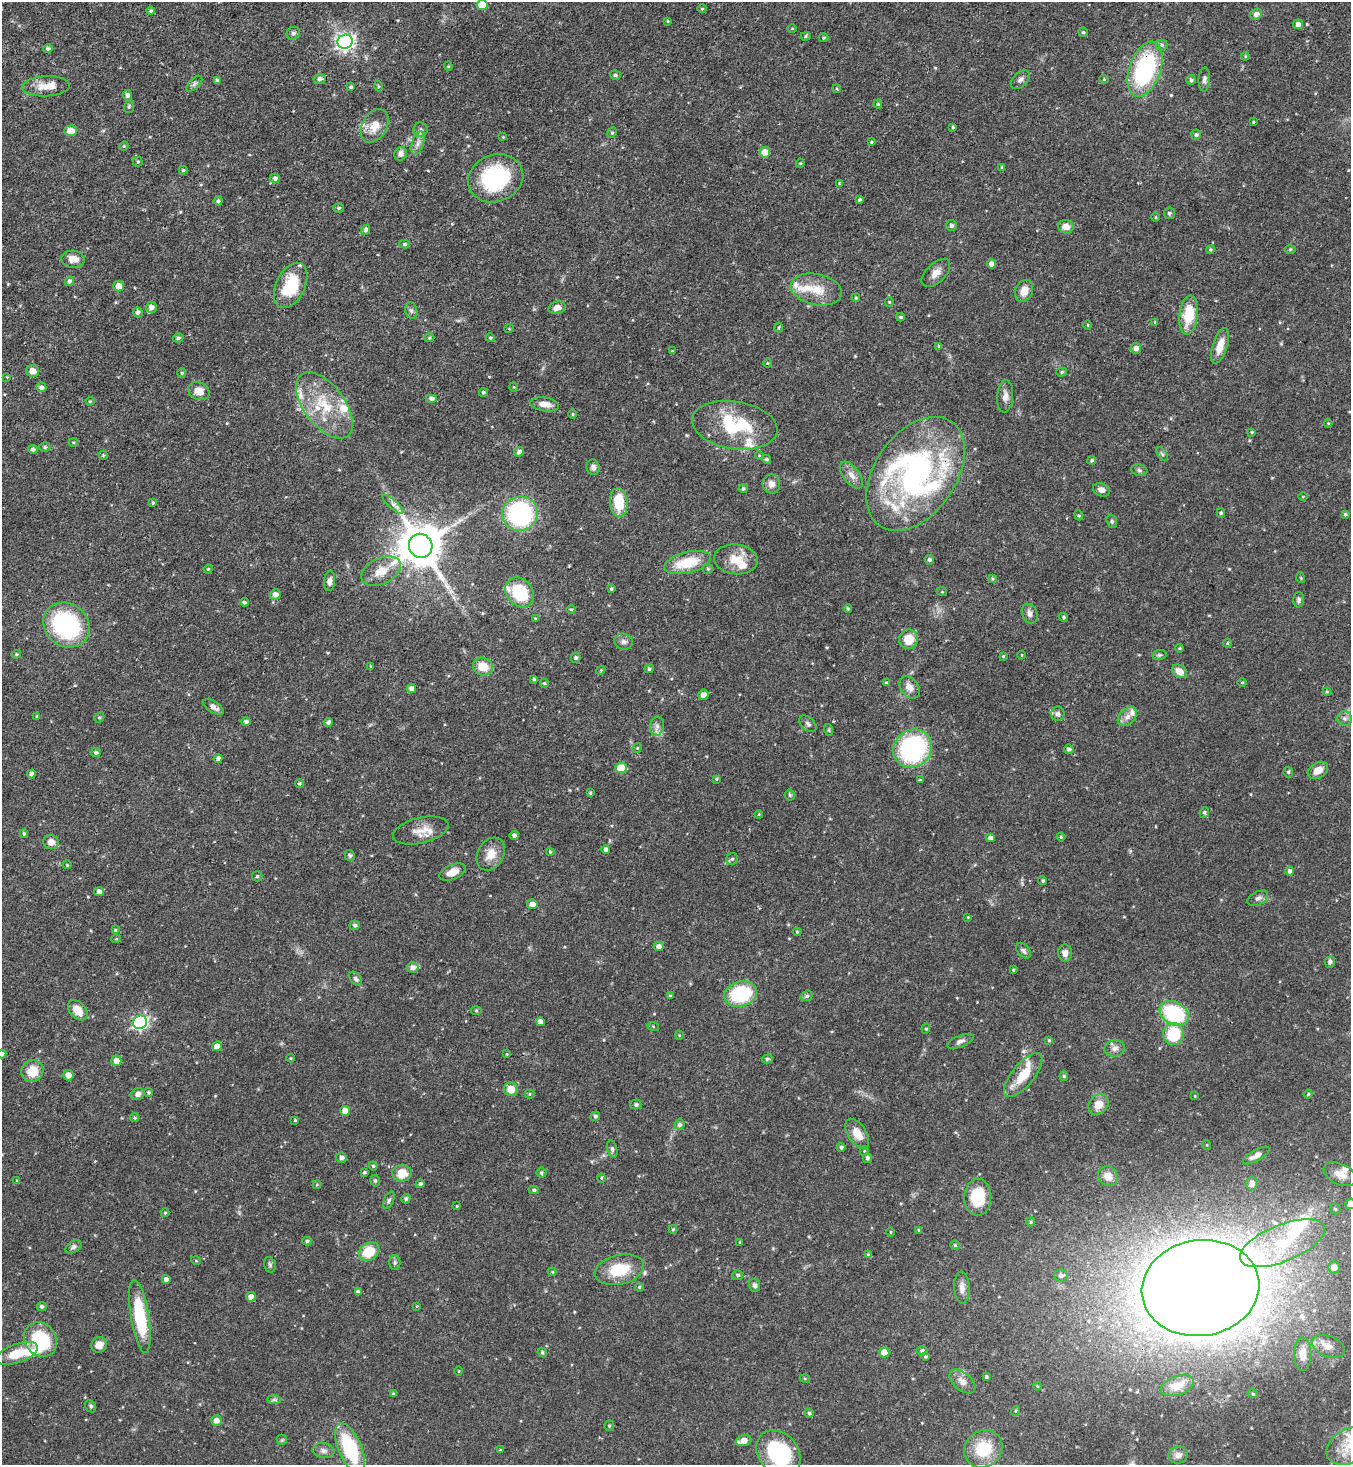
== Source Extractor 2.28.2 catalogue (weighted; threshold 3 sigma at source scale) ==
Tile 11 of 4 x 4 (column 3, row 3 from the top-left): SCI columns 2995-4343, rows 1466-2928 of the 5850 x 5857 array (HDU 1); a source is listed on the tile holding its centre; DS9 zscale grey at full resolution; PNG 1353 x 1467 px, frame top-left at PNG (2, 2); each listed source drawn as its Kron ellipse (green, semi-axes under 4 px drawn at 4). Shown black and unused: <1% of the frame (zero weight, under 3 of 4 exposures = <1% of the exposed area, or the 3 px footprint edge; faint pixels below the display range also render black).
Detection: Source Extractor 2.28.2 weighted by HDU 2 'WHT'; one run over the whole footprint, this tile lists its part. Background 0.0622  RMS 0.0035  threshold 0.0157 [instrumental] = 3 sigma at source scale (4.5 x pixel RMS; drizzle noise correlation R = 1.50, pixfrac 1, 0.05/0.05 arcsec/px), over >= 5 px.
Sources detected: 388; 1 inside a brighter object's white glare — neither listed nor drawn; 25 inside a brighter listed object's ellipse — not listed separately; the other 362 listed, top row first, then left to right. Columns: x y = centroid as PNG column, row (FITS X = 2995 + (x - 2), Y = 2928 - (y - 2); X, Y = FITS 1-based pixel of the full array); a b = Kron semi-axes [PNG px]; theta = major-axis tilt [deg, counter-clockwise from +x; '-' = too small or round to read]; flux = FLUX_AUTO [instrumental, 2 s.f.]
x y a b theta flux
482 5 5 5 - 7
702 9 4 4 - 0.38
151 11 4 4 - 0.57
1256 14 6 5 - 1.5
668 21 4 3 - 0.33
1298 24 5 5 - 1.6
792 28 5 3 - 0.33
1083 32 4 4 - 0.5
293 33 7 6 - 0.73
806 36 5 4 - 0.49
824 38 5 3 - 0.44
345 42 8 7 - 120
1162 45 6 5 - 0.76
48 49 4 4 - 0.84
1245 56 4 3 - 0.31
448 66 4 4 - 0.36
1145 69 28 15 71 44
615 75 5 4 - 0.71
319 79 6 5 - 0.98
1104 79 4 4 - 0.38
1204 79 12 6 86 1.3
1020 80 11 7 45 1.5
1191 80 4 4 - 0.67
217 81 4 4 - 0.73
194 84 10 5 45 0.96
46 86 24 10 3 4.6
378 86 5 3 - 0.4
351 87 3 3 - 0.53
837 89 4 3 - 0.35
127 95 5 4 - 1
878 104 4 4 - 0.45
129 107 6 5 - 0.54
1253 122 3 3 - 0.36
375 126 18 12 60 4.8
953 127 3 3 - 0.53
421 130 7 7 - 0.98
70 131 6 5 - 4.3
612 133 5 4 - 0.51
1196 135 5 5 - 0.84
503 137 4 4 - 0.33
871 142 4 3 - 0.4
418 143 12 6 72 1.8
124 146 4 4 - 0.41
765 152 5 5 - 3.8
401 154 7 6 - 1.7
138 162 5 5 - 0.56
800 163 4 4 - 0.37
1002 167 4 3 - 0.4
183 170 4 4 - 0.41
275 178 5 4 - 1
496 178 28 23 21 34
839 183 3 2 - 0.33
859 200 3 3 - 0.52
218 201 4 4 - 0.71
339 208 5 4 - 0.6
1169 213 5 5 - 0.81
1156 217 5 3 - 0.36
951 225 5 5 - 0.98
1066 227 8 6 -12 2.9
366 230 5 4 - 1
404 244 5 4 - 0.55
1210 249 4 4 - 0.51
1290 249 6 4 2 0.39
73 259 12 8 -5 3.5
991 264 4 4 - 2
936 273 17 9 44 2.9
69 281 5 4 - 0.89
291 285 24 14 64 17
119 286 5 5 - 2.9
816 289 26 15 -12 7.8
1024 291 11 8 63 4
856 298 4 4 - 0.46
889 302 4 4 - 0.37
151 307 5 5 - 1.7
557 308 9 6 18 2.1
411 310 8 6 -74 0.91
138 312 5 4 - 0.97
1188 315 20 9 84 12
900 317 4 3 - 0.51
1155 322 4 3 - 0.34
1088 325 5 3 - 0.32
779 327 5 2 - 0.36
509 329 5 3 - 0.31
178 338 5 4 - 0.74
430 338 5 4 - 0.5
490 338 4 4 - 0.5
939 346 4 3 - 0.48
1220 346 18 7 73 4.9
1136 348 5 5 - 1.7
672 351 4 4 - 0.32
767 363 5 3 - 0.29
32 371 6 6 - 2.8
1062 372 5 4 - 0.59
182 373 5 4 - 0.5
7 377 4 4 - 0.28
41 387 5 5 - 1.2
514 387 5 3 - 0.29
199 391 11 8 -25 4.2
483 392 4 4 - 0.56
1005 396 16 8 86 2.2
431 399 6 4 0 1.2
90 401 4 4 - 0.39
545 404 14 7 -9 3.1
324 405 38 20 -53 17
572 414 4 3 - 0.34
1328 423 4 3 - 0.32
735 425 43 23 -9 24
1252 432 4 3 - 0.4
73 442 4 3 - 0.37
45 447 5 4 - 0.54
33 449 5 4 - 0.87
519 452 5 4 - 1.3
1162 454 8 4 -53 0.62
103 455 4 4 - 0.37
759 455 4 4 - 0.36
766 459 4 4 - 0.6
1092 460 4 4 - 0.62
593 467 8 6 -72 1.2
1139 470 8 6 -17 0.85
915 474 63 40 55 83
851 475 16 8 -53 2.5
771 484 9 8 - 2.2
743 489 5 4 - 0.62
1101 490 9 6 -20 2
1303 497 4 3 - 0.31
619 502 14 8 -85 11
153 503 4 3 - 0.57
393 504 13 3 -41 1.2
520 513 18 17 - 48
1221 513 5 4 - 0.58
1345 514 4 3 - 0.55
1079 515 5 4 - 0.48
1112 521 7 5 -71 0.64
421 546 12 11 - 1500
736 559 22 15 -6 6.8
929 560 5 4 - 0.84
688 562 23 10 14 12
208 569 4 3 - 0.36
708 569 5 5 - 0.5
381 571 21 13 26 6.2
1301 578 5 3 - 0.33
993 579 4 4 - 0.4
329 581 10 5 83 1.7
611 589 4 3 - 0.43
520 592 16 13 -50 17
942 592 5 3 - 0.31
275 595 5 5 - 1.7
1299 600 8 5 86 0.86
244 602 4 4 - 0.82
848 608 4 3 - 0.48
571 609 5 3 - 0.37
1030 614 10 7 -66 1.7
1064 617 4 4 - 0.49
536 619 4 3 - 0.46
66 625 24 21 -39 46
909 639 10 9 - 6.2
624 642 9 8 - 1.3
1227 643 4 4 - 0.39
1179 648 4 4 - 0.38
16 654 5 4 - 0.45
1022 655 4 3 - 0.27
1159 655 7 5 11 0.63
1003 656 4 4 - 0.32
576 658 5 5 - 0.77
371 666 3 3 - 0.34
483 667 10 8 -18 6.3
649 669 5 4 - 0.63
601 670 4 3 - 0.33
1179 671 8 6 -31 2.9
534 679 4 3 - 0.61
1242 682 4 3 - 0.34
544 683 4 4 - 0.43
886 683 4 4 - 0.42
910 687 12 8 -54 2.9
411 688 5 4 - 1.7
1327 692 4 4 - 0.39
703 695 5 5 - 2.2
213 707 12 5 -33 1.7
1058 714 7 6 - 1.1
37 716 3 3 - 0.46
99 717 5 4 - 0.54
1127 717 11 7 44 2.2
1345 718 7 7 - 1.2
246 722 5 4 - 0.84
328 722 4 4 - 0.8
808 724 10 6 -44 1.1
657 726 10 7 77 1.6
829 730 6 4 -72 0.45
637 748 5 4 - 0.42
913 748 20 18 37 50
1069 749 5 4 - 0.83
96 753 5 4 - 0.85
218 758 4 4 - 1
621 768 6 5 - 9.2
1318 770 11 7 31 3.3
1288 772 5 5 - 0.49
31 774 4 4 - 1.2
716 779 4 3 - 0.38
920 780 3 3 - 0.4
299 783 5 4 - 0.55
590 793 3 3 - 0.46
790 795 5 5 - 0.49
1204 812 5 4 - 0.61
759 814 4 3 - 0.32
421 830 28 13 13 5
24 834 4 3 - 0.57
514 835 4 4 - 1.1
1061 837 4 4 - 0.44
990 838 4 4 - 1.5
51 842 7 7 - 2.7
606 850 4 4 - 1.1
550 852 4 3 - 0.37
491 854 17 13 60 4.9
350 856 6 5 - 0.71
732 859 6 5 - 0.66
67 865 4 4 - 0.34
1290 871 5 4 - 0.98
452 872 14 7 24 4.1
257 876 5 5 - 0.65
1043 881 4 4 - 0.67
99 892 5 4 - 1.6
1258 898 11 6 26 1.6
532 904 5 5 - 2.3
968 917 4 3 - 0.29
355 925 5 5 - 0.77
115 930 4 4 - 0.48
797 932 4 4 - 0.42
116 939 5 3 - 0.31
659 946 5 4 - 1.4
1023 951 9 6 -50 0.97
1065 953 8 7 - 1.9
1330 962 6 5 - 0.9
413 968 6 5 - 1.8
1013 970 3 3 - 0.41
356 979 8 5 -51 0.95
741 994 16 12 17 27
670 996 4 4 - 0.53
807 996 6 5 - 0.61
78 1010 11 8 -48 4.5
476 1010 5 3 - 0.39
1174 1013 15 11 -32 28
140 1022 7 6 - 72
540 1022 4 4 - 2.1
653 1026 6 4 -20 0.39
926 1029 5 4 - 0.48
1173 1034 11 10 - 16
679 1035 4 3 - 0.27
1049 1040 4 4 - 0.36
960 1041 14 6 21 1.4
217 1046 5 4 - 3.2
1115 1048 10 8 10 1.6
2 1054 4 4 - 1.6
507 1054 3 3 - 0.29
290 1058 4 4 - 0.35
767 1059 5 4 - 0.6
116 1061 5 5 - 3.3
32 1071 11 10 - 6.3
68 1075 5 5 - 2.6
1023 1075 27 11 50 8.5
1064 1076 5 4 - 0.58
511 1089 7 7 - 4
149 1092 4 4 - 0.58
138 1094 7 6 - 1.4
529 1094 5 4 - 0.42
1308 1094 4 3 - 0.38
1195 1096 3 3 - 0.29
1099 1104 11 9 44 4.2
636 1105 5 5 - 0.8
345 1111 5 4 - 3.3
595 1116 5 4 - 0.87
134 1118 4 4 - 0.5
295 1120 3 3 - 0.38
679 1124 5 5 - 0.79
857 1134 17 9 -57 4.8
1207 1145 5 3 - 0.31
841 1147 4 4 - 0.76
612 1149 9 5 -75 0.85
864 1151 5 4 - 0.4
1256 1155 15 5 29 2.1
341 1158 5 5 - 1.3
867 1158 5 4 - 0.89
373 1166 4 4 - 0.52
364 1172 4 4 - 0.53
402 1173 10 8 8 6
541 1173 5 5 - 0.61
1340 1174 18 10 -24 3.7
1108 1176 10 9 - 3.2
601 1178 4 4 - 0.42
17 1181 4 3 - 0.39
375 1181 6 4 -76 0.65
420 1184 4 4 - 0.84
1252 1184 7 5 86 1.7
317 1185 4 3 - 0.33
534 1190 5 4 - 0.67
978 1197 18 13 88 16
406 1199 4 4 - 0.8
389 1200 9 5 67 0.82
1350 1204 5 5 - 4.8
457 1206 3 3 - 0.29
1335 1209 6 5 - 0.58
165 1213 4 4 - 0.37
1031 1222 5 4 - 0.53
673 1229 4 3 - 0.44
919 1230 4 3 - 0.45
891 1232 5 3 - 0.32
307 1241 4 4 - 0.5
740 1242 3 3 - 0.3
1282 1243 45 18 22 23
955 1245 5 5 - 0.49
73 1247 9 5 34 1.1
369 1252 11 8 31 9.3
869 1255 4 4 - 0.72
196 1261 5 3 - 0.34
395 1262 7 5 -89 0.77
270 1265 8 5 -75 0.78
1334 1267 6 6 - 2.6
619 1270 25 14 13 13
552 1272 4 3 - 0.34
738 1275 5 5 - 0.7
1061 1275 7 6 - 1.2
166 1279 4 4 - 1.6
755 1285 6 5 - 1
639 1287 4 4 - 0.43
962 1288 16 7 -87 2.4
1200 1288 59 48 9 1300
358 1292 4 4 - 1.1
251 1297 5 5 - 2.2
42 1306 5 4 - 0.8
417 1306 4 3 - 0.29
140 1316 37 9 -81 23
41 1340 18 15 -55 22
99 1345 8 7 - 3.6
1328 1346 17 10 -21 3.6
922 1351 5 5 - 0.73
542 1352 5 4 - 0.57
17 1353 22 9 20 9.3
884 1353 5 5 - 5.5
1303 1354 16 8 -90 4.3
925 1357 4 4 - 0.54
459 1371 5 3 - 0.27
986 1377 3 3 - 0.54
805 1379 5 3 - 0.34
962 1381 15 9 -41 2.5
1037 1386 4 3 - 0.34
1177 1386 17 9 19 4.6
393 1394 3 3 - 0.48
1253 1394 5 3 - 0.31
274 1400 7 4 0 0.72
91 1406 6 5 - 0.64
1015 1411 5 3 - 0.35
809 1413 4 4 - 0.68
216 1420 5 5 - 2.1
609 1426 5 5 - 0.55
282 1440 5 5 - 0.53
743 1441 8 5 18 3.8
1350 1446 25 17 27 10
350 1448 27 11 -67 26
983 1449 20 18 41 14
500 1450 4 4 - 0.36
323 1451 11 7 -7 1.5
778 1453 25 19 -49 33
1178 1455 10 8 15 2.5
Overlapping masked pixels (flux is a lower limit): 4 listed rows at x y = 1145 69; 421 546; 1023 1075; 1200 1288
Isophote crosses this tile's border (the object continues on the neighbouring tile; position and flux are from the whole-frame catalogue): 5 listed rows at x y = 482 5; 2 1054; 1350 1204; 1350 1446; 778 1453